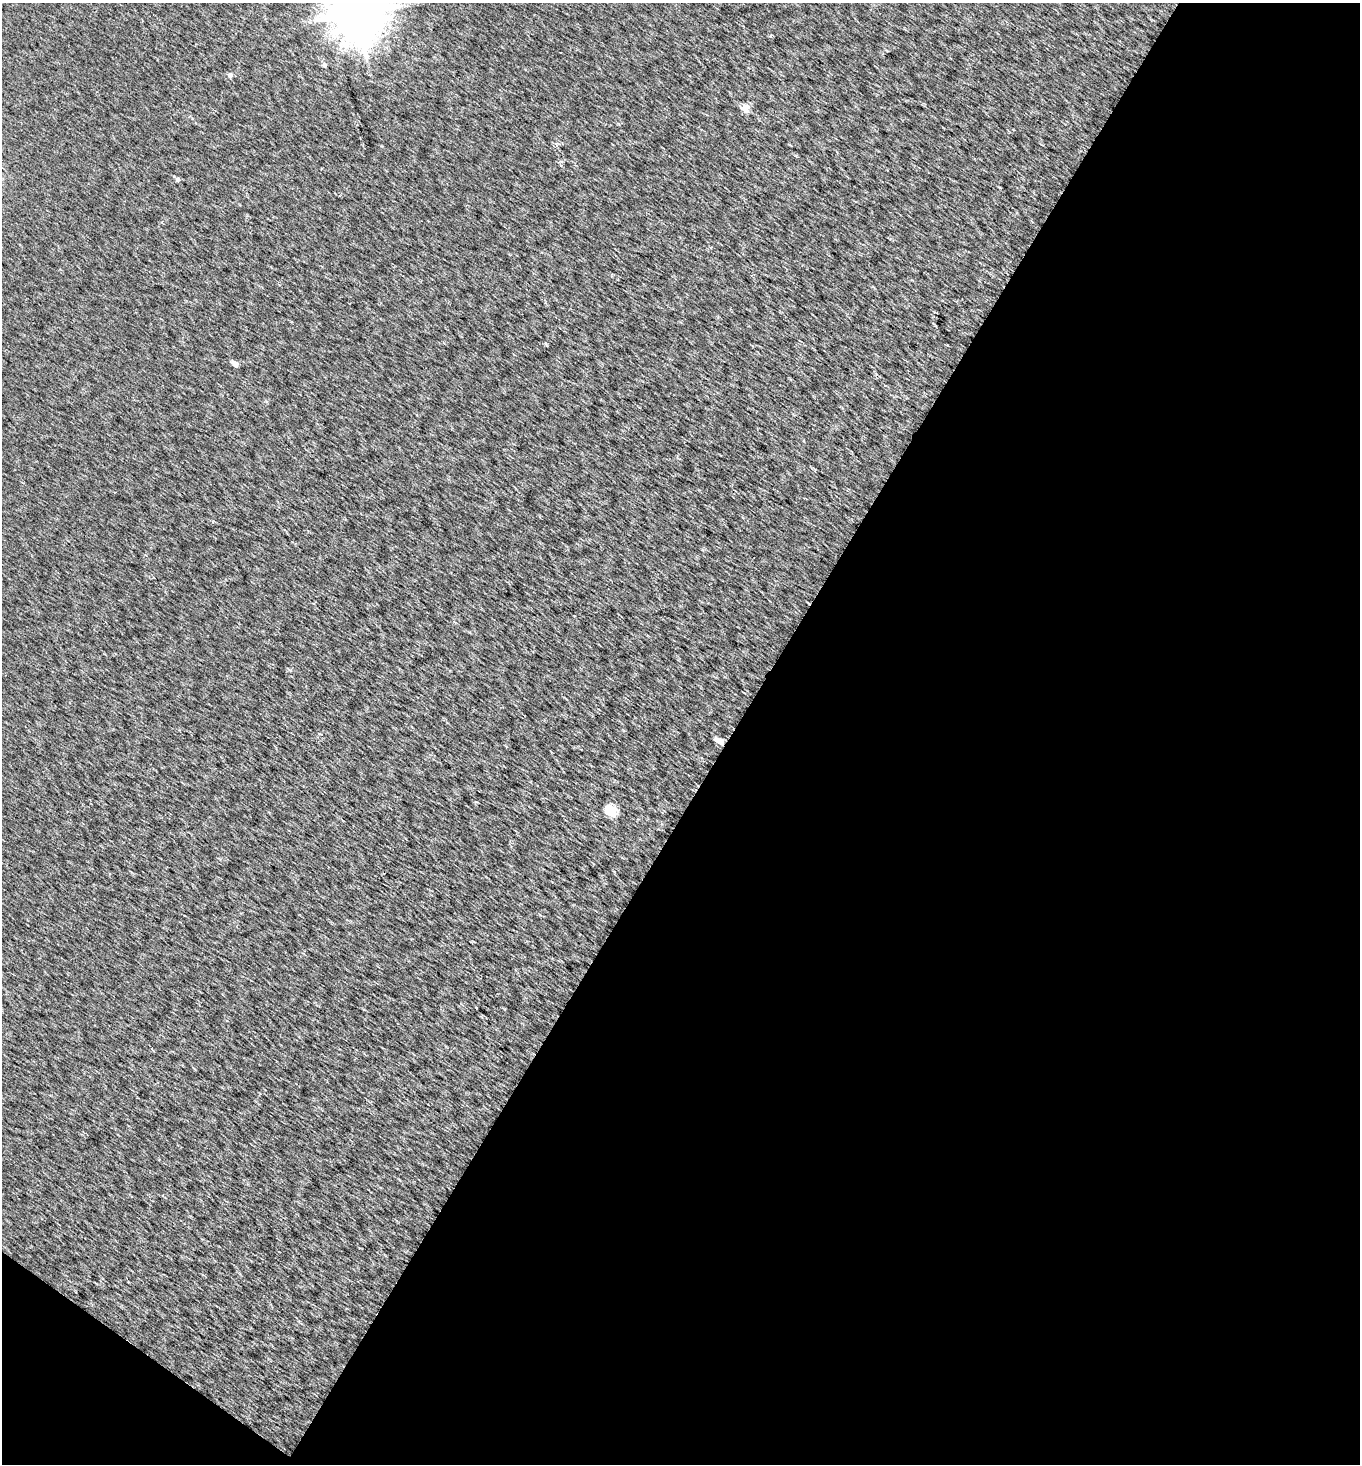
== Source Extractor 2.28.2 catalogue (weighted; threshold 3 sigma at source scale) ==
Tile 4 of 2 x 2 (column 2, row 2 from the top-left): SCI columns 1486-2843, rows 2-1463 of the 2954 x 2924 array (HDU 1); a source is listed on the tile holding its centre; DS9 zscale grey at full resolution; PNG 1362 x 1466 px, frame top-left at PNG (2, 3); no overlay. Shown black and unused: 48% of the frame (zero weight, under 2 of 3 exposures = <1% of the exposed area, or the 3 px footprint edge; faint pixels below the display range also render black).
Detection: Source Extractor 2.28.2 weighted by HDU 2 'WHT'; one run over the whole footprint, this tile lists its part. Background 0.0102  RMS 0.015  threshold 0.0678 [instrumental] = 3 sigma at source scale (4.5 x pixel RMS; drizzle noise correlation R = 1.50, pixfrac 1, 0.0396/0.0396 arcsec/px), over >= 5 px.
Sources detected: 8; all 8 listed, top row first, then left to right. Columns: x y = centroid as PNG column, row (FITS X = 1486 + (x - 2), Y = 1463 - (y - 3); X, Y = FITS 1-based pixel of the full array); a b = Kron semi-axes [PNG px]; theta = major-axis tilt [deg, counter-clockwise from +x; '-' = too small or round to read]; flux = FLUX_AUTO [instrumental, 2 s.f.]
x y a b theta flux
358 12 15 14 - 6000
324 64 5 4 - 5.1
230 75 5 5 - 5.5
745 108 5 5 - 29
177 179 5 4 - 3.8
235 364 5 4 - 9.5
719 741 7 4 -26 16
611 811 6 5 - 82
Overlapping masked pixels (flux is a lower limit): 1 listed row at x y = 719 741
Isophote crosses this tile's border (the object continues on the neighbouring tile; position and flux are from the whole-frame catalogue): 1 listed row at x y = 358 12